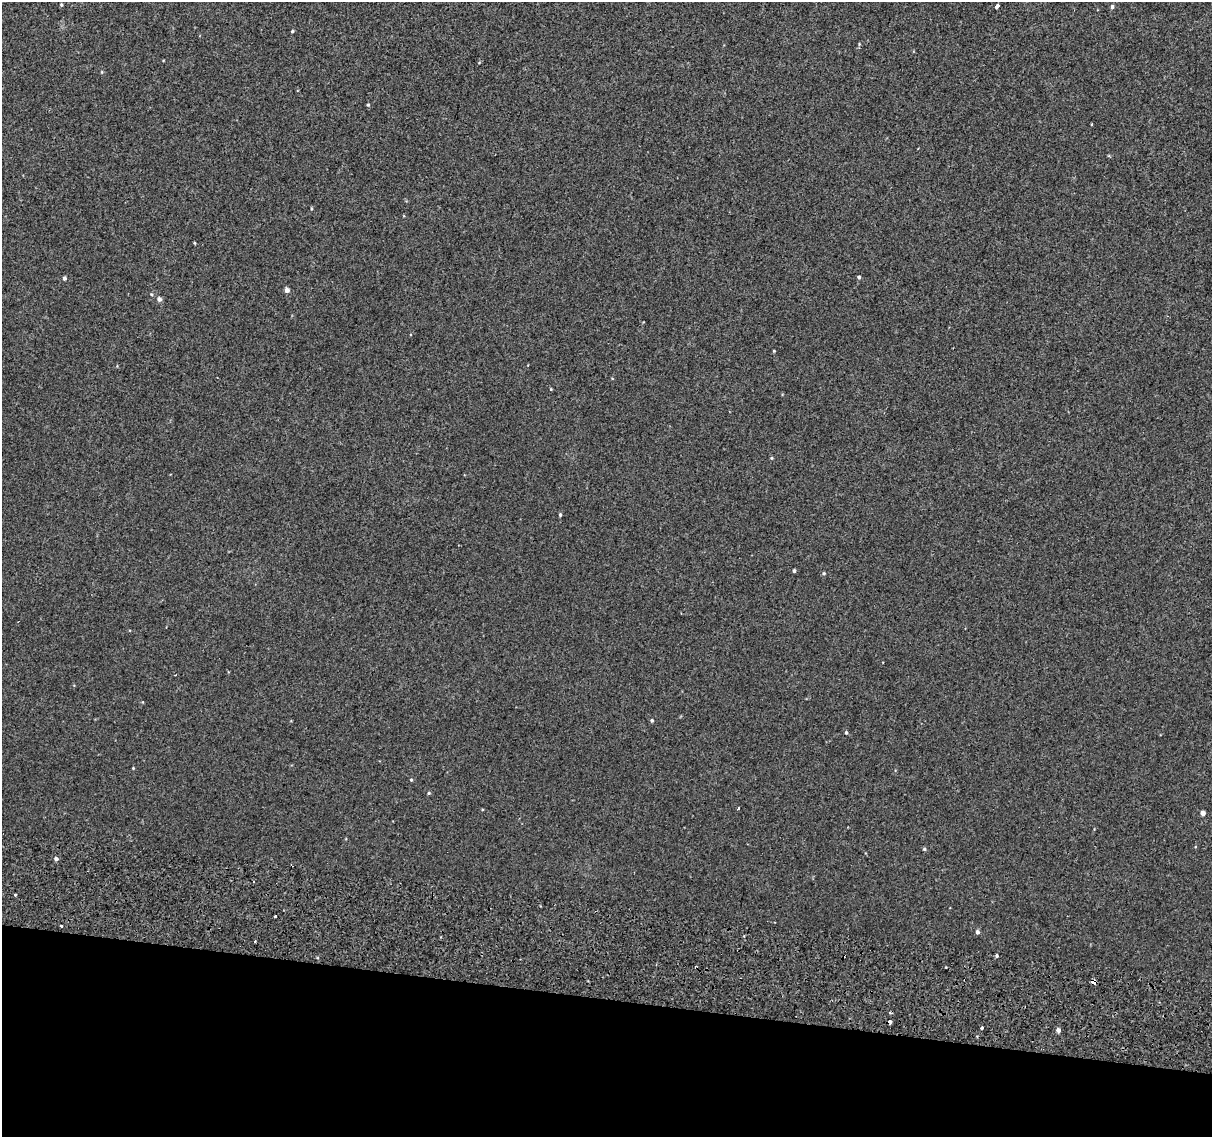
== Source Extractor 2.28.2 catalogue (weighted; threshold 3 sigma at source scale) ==
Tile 15 of 4 x 4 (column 3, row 4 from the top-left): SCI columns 2468-3677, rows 330-1464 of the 4945 x 5257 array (HDU 1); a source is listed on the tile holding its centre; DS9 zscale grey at full resolution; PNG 1214 x 1139 px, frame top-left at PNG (2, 2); no overlay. Shown black and unused: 12% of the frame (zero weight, under 2 of 3 exposures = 6% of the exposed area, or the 3 px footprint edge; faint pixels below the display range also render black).
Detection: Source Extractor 2.28.2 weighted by HDU 2 'WHT'; one run over the whole footprint, this tile lists its part. Background 0.00573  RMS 0.0057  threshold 0.0256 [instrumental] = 3 sigma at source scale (4.5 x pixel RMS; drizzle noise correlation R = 1.50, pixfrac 1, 0.0396/0.0396 arcsec/px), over >= 5 px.
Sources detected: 40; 5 cosmic-ray / hot-pixel residue — not listed; the other 35 listed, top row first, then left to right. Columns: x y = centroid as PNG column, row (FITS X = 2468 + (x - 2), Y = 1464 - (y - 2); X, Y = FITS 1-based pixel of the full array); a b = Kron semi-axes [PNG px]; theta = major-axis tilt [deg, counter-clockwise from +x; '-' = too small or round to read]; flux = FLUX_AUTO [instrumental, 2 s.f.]
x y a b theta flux
61 5 4 3 - 0.54
997 6 4 3 - 5.2
1112 7 6 4 -77 0.94
292 31 4 3 - 0.65
102 72 5 3 - 0.46
368 105 4 3 - 0.58
1091 124 3 2 - 0.61
859 277 4 4 - 1.1
64 278 4 4 - 1.1
287 290 4 4 - 2.4
151 294 5 3 - 0.55
159 299 5 4 - 2.1
774 351 3 3 - 0.4
771 458 5 3 - 0.5
560 515 4 3 - 0.8
794 571 4 3 - 0.86
824 573 5 4 - 0.59
652 720 4 4 - 0.77
846 733 4 3 - 0.74
133 768 3 3 - 0.4
411 780 4 4 - 0.57
429 793 4 4 - 0.6
738 808 3 2 - 1.2
1203 813 4 4 - 2.4
924 849 5 4 - 0.7
56 859 4 4 - 1.6
15 895 4 3 - 0.56
275 916 3 3 - 10
61 926 3 3 - 11
977 932 5 4 - 1.4
254 941 3 2 - 0.75
997 955 5 3 - 0.83
1093 981 5 4 - 5.5
982 1027 4 3 - 2.7
1058 1030 5 4 - 2
Overlapping masked pixels (flux is a lower limit): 1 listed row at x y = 1093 981